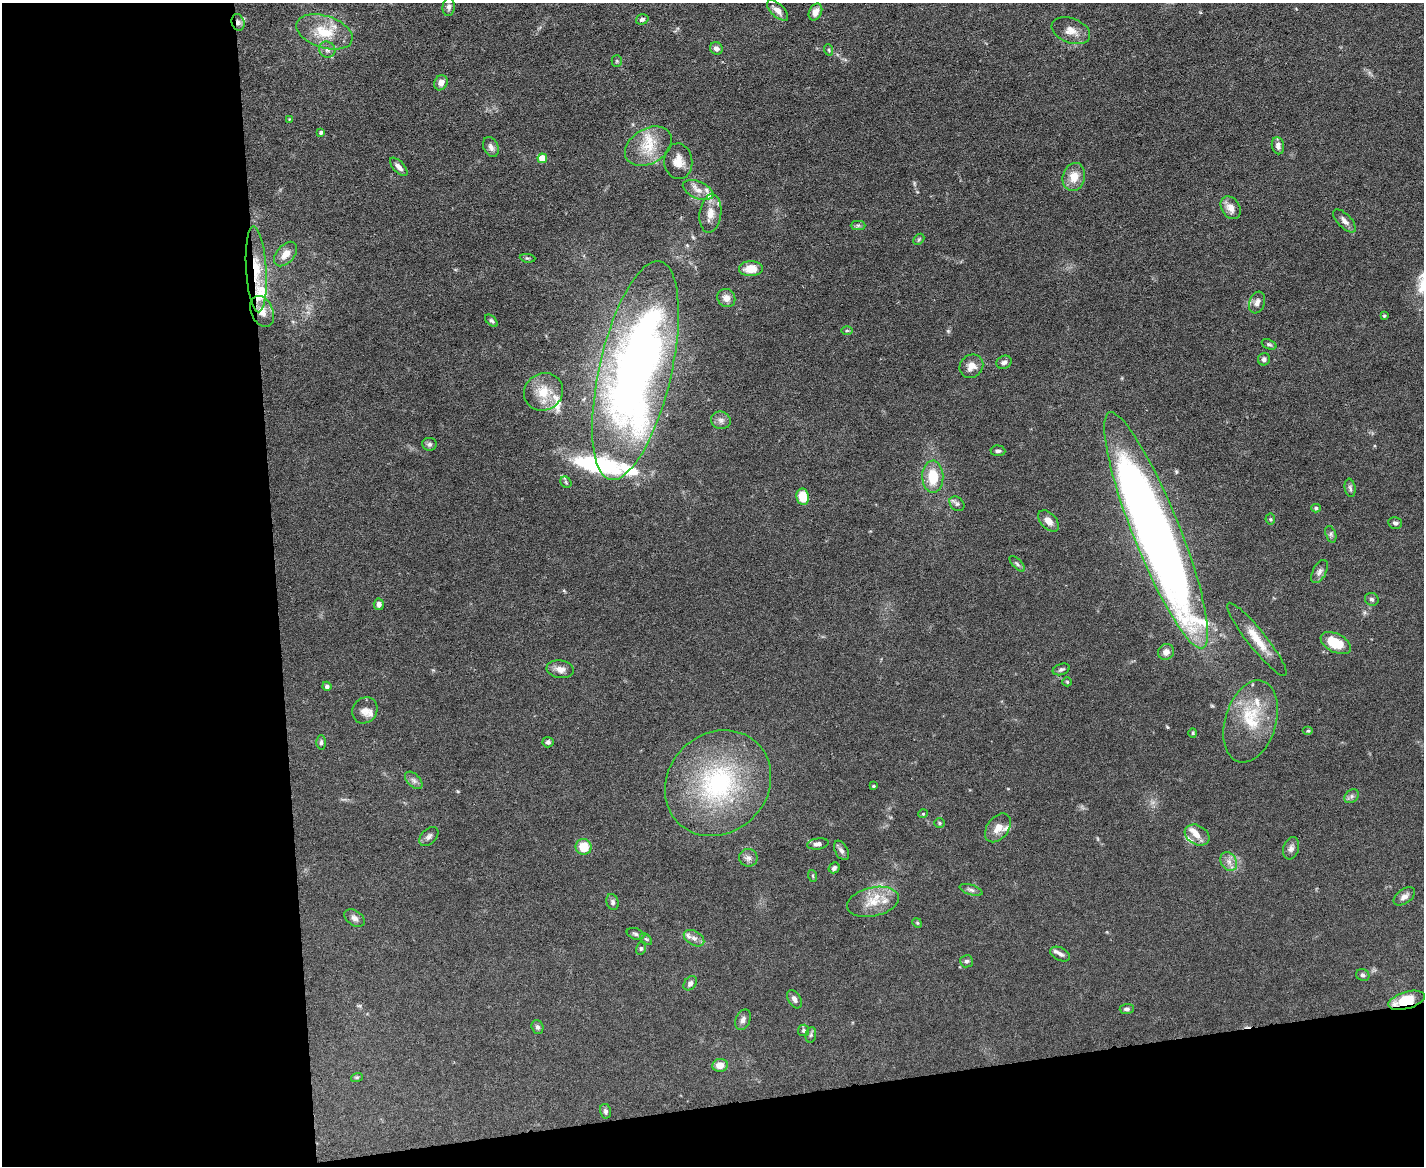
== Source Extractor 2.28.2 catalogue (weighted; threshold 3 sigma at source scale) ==
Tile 10 of 3 x 4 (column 1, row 4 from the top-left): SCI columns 131-1552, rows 1-1164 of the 4635 x 4656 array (HDU 1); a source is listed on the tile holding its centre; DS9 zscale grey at full resolution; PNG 1426 x 1168 px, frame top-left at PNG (2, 3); each listed source drawn as its Kron ellipse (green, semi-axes under 4 px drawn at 4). Shown black and unused: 25% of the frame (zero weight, under 5 of 9 exposures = <1% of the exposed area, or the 3 px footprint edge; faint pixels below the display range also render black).
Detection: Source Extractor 2.28.2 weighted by HDU 2 'WHT'; one run over the whole footprint, this tile lists its part. Background 0.0889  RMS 0.0045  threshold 0.0184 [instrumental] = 3 sigma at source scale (4.09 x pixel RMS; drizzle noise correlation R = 1.36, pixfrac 0.8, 0.05/0.05 arcsec/px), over >= 5 px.
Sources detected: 132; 2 inside a brighter object's white glare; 1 cosmic-ray / hot-pixel residue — neither listed nor drawn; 14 inside a brighter listed object's ellipse — not listed separately; the other 115 listed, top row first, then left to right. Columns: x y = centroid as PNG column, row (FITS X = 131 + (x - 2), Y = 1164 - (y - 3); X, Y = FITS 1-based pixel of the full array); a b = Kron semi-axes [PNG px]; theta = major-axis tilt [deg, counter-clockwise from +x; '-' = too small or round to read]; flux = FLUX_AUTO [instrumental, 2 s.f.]
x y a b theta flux
449 7 9 6 84 1.2
778 10 13 6 -43 2.8
815 12 9 6 64 3.4
642 19 6 5 - 1
238 22 8 6 -72 1.4
1071 31 20 12 -21 4.7
324 32 29 16 -18 13
716 48 6 6 - 1.7
327 50 8 7 - 1.7
829 50 6 3 -71 0.52
617 61 5 5 - 0.57
441 83 8 6 60 2.4
289 119 4 4 - 0.32
321 132 4 4 - 0.86
648 146 25 17 31 11
1278 146 9 6 -78 1.8
491 147 10 7 -65 1.9
542 158 5 4 - 8.6
678 161 18 14 -83 5.2
399 167 11 5 -47 2.1
1074 177 14 11 75 6
698 190 16 8 -23 3.5
1231 208 12 9 -57 3.7
710 213 19 11 83 5
1344 221 15 6 -46 2.5
858 225 7 4 0 0.89
919 239 6 4 45 0.58
286 254 14 9 49 4.4
528 258 8 3 -5 0.53
256 269 43 10 -87 14
751 269 12 7 2 6.9
726 298 9 8 - 3.2
1257 302 11 7 70 2.1
262 311 16 11 -66 4.7
1384 316 4 3 - 0.5
491 321 7 4 -43 0.78
847 331 6 4 0 0.49
1269 344 8 5 -22 0.83
1264 359 6 6 - 1.4
1004 362 8 6 25 1.3
971 366 12 11 - 3.6
635 370 112 36 77 350
544 392 20 18 30 9.5
721 420 10 8 -16 1.8
429 444 7 6 - 1
998 451 7 5 -4 0.98
933 477 16 10 -89 11
566 482 6 5 - 0.66
1350 488 9 5 -81 1
803 497 8 6 -81 9
957 504 8 6 -43 1.2
1316 508 4 4 - 0.78
1270 519 5 5 - 0.63
1048 521 13 7 -47 3.6
1395 523 7 6 - 1.2
1156 530 127 23 -68 410
1331 534 8 5 -72 0.99
1017 564 10 4 -46 1.1
1319 571 12 6 63 1.8
1372 599 7 6 - 1.1
379 604 6 5 - 1.5
1257 639 46 9 -51 9
1336 643 16 9 -26 12
1166 652 8 7 - 2.8
560 669 14 9 -9 3.1
1061 669 9 5 20 0.97
1067 682 5 4 - 0.55
327 686 5 4 - 1.2
365 710 14 12 53 2.7
1251 721 42 25 73 21
1308 731 5 3 - 0.46
1193 733 4 4 - 0.45
321 742 7 5 89 0.98
548 742 5 5 - 1
414 780 10 6 -45 1.5
718 783 56 49 45 67
873 786 4 3 - 0.59
1352 796 8 6 37 1.2
923 814 5 4 - 0.46
939 823 5 5 - 0.68
998 828 16 10 52 4.1
1197 835 13 9 -31 3.2
429 836 11 7 46 1.6
818 844 11 5 8 1.8
584 847 8 8 - 9.3
1291 848 11 7 73 1.8
841 850 10 6 -61 1.5
748 858 9 9 - 1.9
1229 862 10 8 -58 2.4
834 868 6 5 - 1.2
813 876 6 3 -71 0.47
971 890 12 5 -18 1.4
1404 896 12 7 35 2.1
613 902 8 6 -70 1.1
873 902 26 14 12 8.8
354 918 11 7 -35 1.8
917 923 5 4 - 0.5
635 934 9 5 -18 1.1
694 938 11 7 -31 2.2
646 939 7 4 -43 0.65
641 948 6 5 - 0.68
1060 954 10 6 -25 1.5
967 961 6 6 - 0.99
1363 975 7 5 -25 0.96
690 983 8 5 53 1.5
794 999 10 6 -58 1.8
1407 1000 19 8 16 14
1127 1009 7 5 2 1
743 1020 11 7 65 1.7
537 1027 7 6 - 1.1
804 1030 6 5 - 0.92
811 1035 8 5 82 0.92
720 1065 8 6 10 4.3
357 1077 6 4 18 0.51
605 1111 7 5 -78 1.1
Overlapping masked pixels (flux is a lower limit): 3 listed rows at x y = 238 22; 256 269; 1407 1000